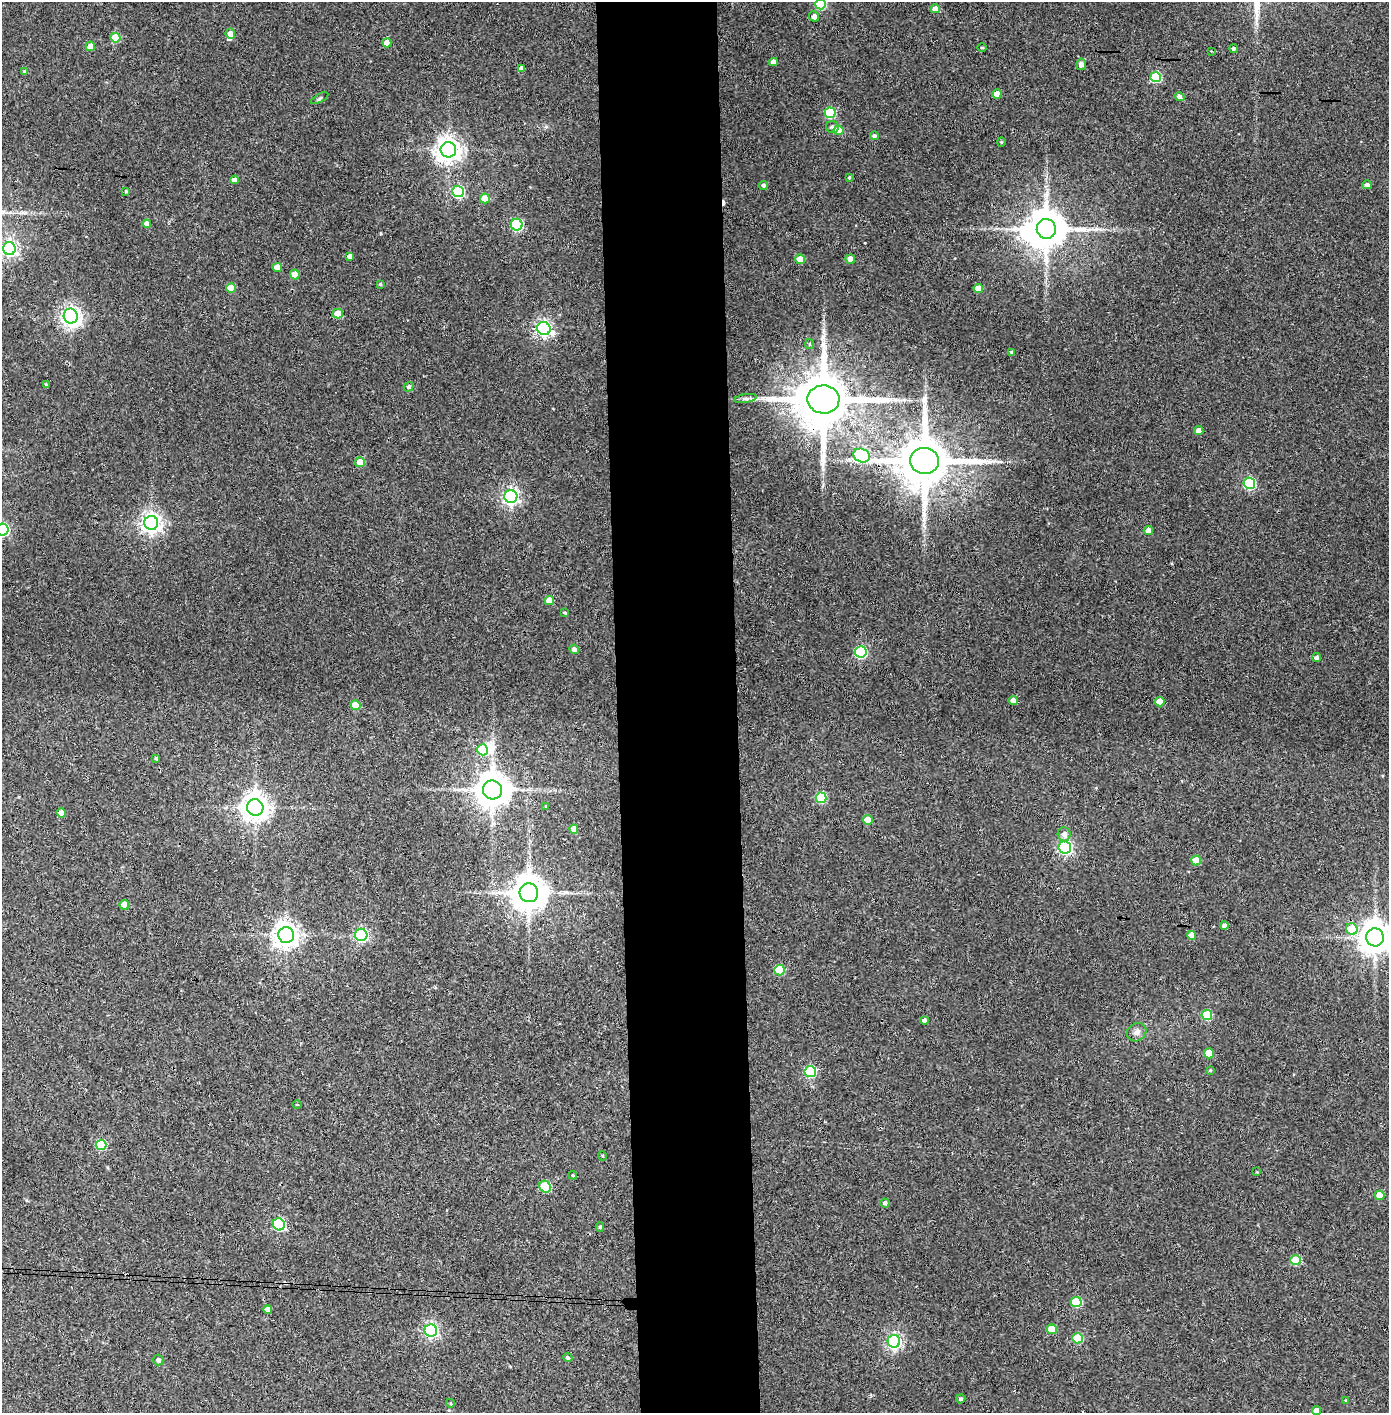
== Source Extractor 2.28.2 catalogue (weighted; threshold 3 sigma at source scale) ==
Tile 5 of 3 x 3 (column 2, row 2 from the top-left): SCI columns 1468-2854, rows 1415-2825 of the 4321 x 4242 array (HDU 1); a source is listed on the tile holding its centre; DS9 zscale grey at full resolution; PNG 1391 x 1415 px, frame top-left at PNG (2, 2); each listed source drawn as its Kron ellipse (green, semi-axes under 4 px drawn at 4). Shown black and unused: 9% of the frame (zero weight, under 3 of 4 exposures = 6% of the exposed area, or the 3 px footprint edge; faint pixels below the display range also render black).
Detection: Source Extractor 2.28.2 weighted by HDU 2 'WHT'; one run over the whole footprint, this tile lists its part. Background 0.0668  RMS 0.0057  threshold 0.0258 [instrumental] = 3 sigma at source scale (4.5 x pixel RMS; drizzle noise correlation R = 1.50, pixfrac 1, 0.05/0.05 arcsec/px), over >= 5 px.
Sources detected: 126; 3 inside a brighter object's white glare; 2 cosmic-ray / hot-pixel residue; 1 long thin detection or spike segment (spike, bleed or trail) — neither listed nor drawn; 1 inside a brighter listed object's ellipse — not listed separately; the other 119 listed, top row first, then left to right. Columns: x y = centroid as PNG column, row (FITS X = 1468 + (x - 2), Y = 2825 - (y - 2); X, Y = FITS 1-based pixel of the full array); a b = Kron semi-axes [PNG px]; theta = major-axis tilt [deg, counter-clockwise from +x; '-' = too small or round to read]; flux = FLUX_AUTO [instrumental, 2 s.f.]
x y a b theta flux
821 4 5 5 - 35
935 9 4 4 - 3
814 16 5 5 - 2.3
230 34 5 4 - 3.8
115 38 5 5 - 17
387 43 4 4 - 5.6
90 46 5 4 - 6.4
982 48 5 3 - 0.52
1234 49 4 4 - 1.1
1211 51 2 2 - 0.41
773 62 4 4 - 3.3
1081 64 5 4 - 2.7
522 68 4 4 - 2.8
24 71 4 4 - 0.57
1156 77 5 5 - 34
997 94 4 4 - 6.8
1180 97 5 4 - 2
320 98 9 3 30 0.7
830 113 5 5 - 34
832 127 6 6 - 1.4
839 130 5 4 - 11
875 136 4 4 - 1.1
1001 142 4 4 - 0.62
448 150 8 7 - 560
849 177 3 2 - 0.53
234 180 4 4 - 3.1
764 185 5 4 - 1.7
1367 185 5 4 - 2.1
126 191 4 3 - 0.68
458 191 6 5 - 60
485 199 5 5 - 11
147 224 4 4 - 4.2
517 225 6 5 - 53
1046 229 10 9 - 1800
9 249 6 6 - 160
350 256 4 4 - 2.6
800 259 5 5 - 8.4
850 259 5 4 - 4.5
277 268 5 4 - 6.1
295 274 5 4 - 7.9
380 284 4 4 - 0.7
231 288 5 4 - 8.2
978 288 5 4 - 7.1
338 314 5 5 - 11
71 316 7 7 - 260
544 329 7 6 - 180
809 344 5 4 - 0.74
1011 352 4 3 - 0.79
46 385 4 4 - 0.55
409 387 5 4 - 1.5
745 399 11 4 9 1.7
823 399 16 14 -1 4500
1199 431 4 4 - 4.6
862 455 8 6 -22 83
925 461 14 13 - 3800
360 462 5 5 - 10
1249 483 6 5 - 56
511 497 6 6 - 190
151 523 7 7 - 330
2 530 6 6 - 71
1148 530 4 4 - 3.1
549 600 5 4 - 7.3
565 613 3 3 - 1.3
574 649 5 4 - 1.9
860 652 6 5 - 66
1317 658 4 4 - 1.5
1013 700 4 4 - 3
1160 702 5 4 - 7
355 705 5 5 - 10
483 750 5 5 - 28
156 758 3 3 - 0.8
493 790 10 9 - 1300
821 798 5 5 - 30
546 806 4 3 - 0.53
255 807 8 8 - 700
61 813 5 4 - 4.8
868 820 5 5 - 12
574 829 5 4 - 5
1064 834 7 6 - 2.8
1065 847 6 6 - 120
1196 860 5 5 - 11
529 893 9 9 - 1300
124 905 5 4 - 7.2
1224 926 4 4 - 2.5
1352 929 6 5 - 22
286 935 8 7 - 570
361 935 6 6 - 86
1192 935 4 4 - 5.5
1375 937 9 9 - 1100
780 970 5 5 - 26
1207 1015 5 5 - 25
924 1020 4 4 - 1.8
1137 1032 10 9 - 2.7
1209 1053 5 5 - 11
1210 1070 4 4 - 0.55
810 1071 6 5 - 47
297 1105 4 3 - 0.44
101 1145 5 5 - 30
602 1156 5 3 - 0.67
1257 1172 4 3 - 0.46
573 1175 4 4 - 0.6
545 1187 6 5 - 34
1380 1195 5 4 - 10
885 1203 5 4 - 1.2
279 1224 6 6 - 69
600 1227 5 4 - 0.88
1296 1260 5 5 - 23
1076 1302 5 5 - 30
268 1310 4 4 - 4.2
1052 1329 5 5 - 11
431 1330 6 6 - 120
1077 1338 5 5 - 28
894 1341 6 6 - 130
568 1358 5 4 - 1
158 1360 5 5 - 2
961 1399 4 4 - 0.93
1346 1400 4 3 - 0.52
450 1403 4 3 - 0.53
1316 1411 4 4 - 3.5
Overlapping masked pixels (flux is a lower limit): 2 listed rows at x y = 823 399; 925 461
Isophote crosses this tile's border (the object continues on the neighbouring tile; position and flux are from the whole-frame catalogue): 5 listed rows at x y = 821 4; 9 249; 2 530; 1375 937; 1316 1411